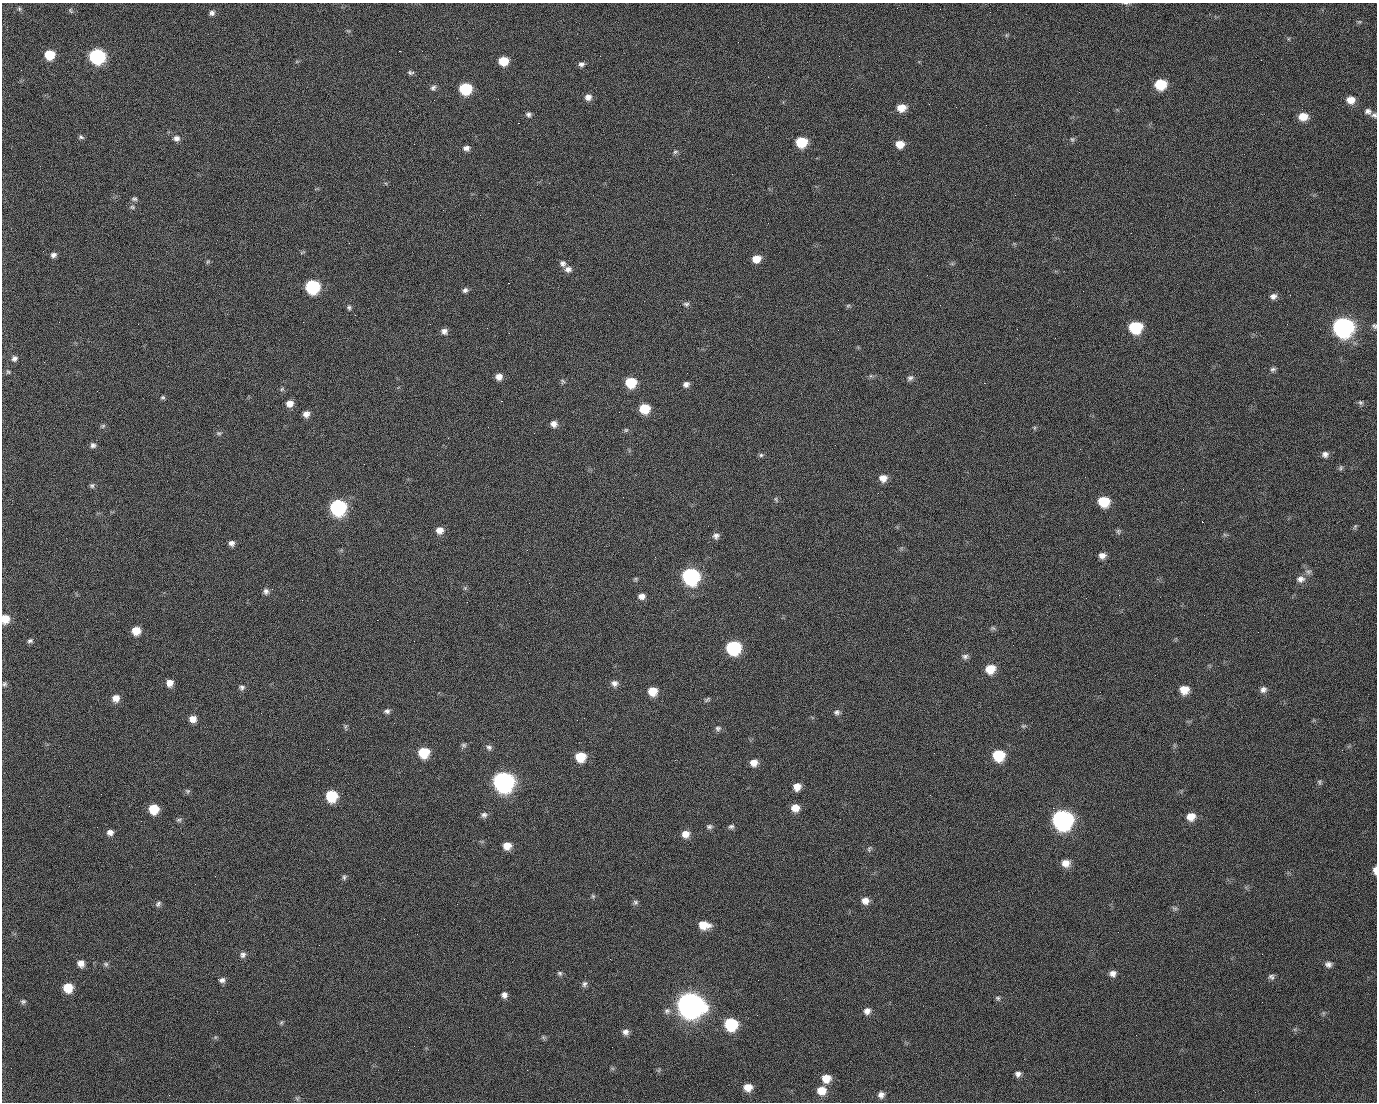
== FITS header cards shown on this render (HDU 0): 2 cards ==
NAXIS1  =                 1375 / length of data axis 1
NAXIS2  =                 1100 / length of data axis 2

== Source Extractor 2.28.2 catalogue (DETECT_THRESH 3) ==
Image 1375 x 1100 px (HDU 0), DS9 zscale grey, 1 PNG px = 1 image px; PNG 1379 x 1104 px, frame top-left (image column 1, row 1100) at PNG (2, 3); no overlay
Background 1550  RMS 34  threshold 103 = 3 sigma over >= 5 px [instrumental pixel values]
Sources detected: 206; all 206 listed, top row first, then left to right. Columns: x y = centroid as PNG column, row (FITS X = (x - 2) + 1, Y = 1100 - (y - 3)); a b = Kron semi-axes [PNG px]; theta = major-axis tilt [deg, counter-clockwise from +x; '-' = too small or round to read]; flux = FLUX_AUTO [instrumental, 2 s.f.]
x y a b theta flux
1126 3 8 4 -9 3.6e+03
19 9 6 5 - 3.5e+03
71 12 4 3 - 6.4e+03
990 12 2 2 - 2.0e+03
212 13 7 6 - 7.8e+03
1359 22 6 3 18 2.8e+03
399 51 2 2 - 2.6e+04
50 55 8 7 - 6.6e+04
97 56 9 8 - 4.4e+05
839 56 2 2 - 9.9e+02
503 61 7 7 - 5.2e+04
581 64 8 6 12 7.1e+03
410 73 8 5 -6 5.4e+03
1160 84 8 7 - 9.3e+04
433 88 8 7 - 7.2e+03
465 89 8 7 - 1.5e+05
588 97 8 7 - 1.3e+04
498 99 2 2 - 1.6e+03
434 100 2 2 - 5.1e+03
1351 100 9 8 - 2.4e+04
929 104 2 2 - 1.2e+03
901 108 9 7 9 3.2e+04
1368 111 9 7 -15 9.9e+03
528 114 7 7 - 6.3e+03
1374 115 8 6 2 6.0e+03
1303 117 9 8 - 3.3e+04
518 123 2 2 - 3.8e+04
81 137 7 6 - 4.9e+03
176 138 9 7 1 1.0e+04
1072 139 7 5 -73 4.4e+03
801 142 8 7 - 8.3e+04
900 144 8 7 - 2.8e+04
466 148 8 6 -3 9.6e+03
675 152 8 5 19 5.1e+03
1015 195 2 2 - 7.6e+03
134 199 8 6 -4 5.2e+03
132 207 8 5 -2 4.6e+03
349 243 2 2 - 9.1e+02
302 252 8 3 14 2.9e+03
53 255 7 6 - 8.0e+03
756 259 8 7 - 2.9e+04
208 261 7 4 58 3.2e+03
563 263 8 7 - 8.8e+03
568 269 9 8 - 1.1e+04
927 275 2 2 - 1.1e+03
508 283 2 2 - 5.7e+04
312 287 8 8 - 2.8e+05
465 290 7 6 - 6.9e+03
1083 291 2 2 - 3.7e+03
1290 295 2 2 - 2.7e+03
1273 296 8 7 - 1.0e+04
686 304 8 6 -14 6.3e+03
848 306 6 5 - 3.7e+03
349 308 6 5 - 4.6e+03
59 322 2 2 - 1.4e+03
1287 324 2 2 - 1.5e+03
1374 326 7 5 -83 4.5e+03
1135 327 9 8 - 1.6e+05
1343 327 10 9 - 1.3e+06
444 331 8 7 - 1.0e+04
14 358 8 7 - 8.3e+03
1273 369 8 6 -1 5.8e+03
8 372 7 5 -37 4.0e+03
871 376 6 4 -17 4.0e+03
499 377 7 7 - 1.5e+04
910 378 9 7 38 7.3e+03
563 381 7 6 - 4.6e+03
631 382 8 8 - 8.3e+04
984 383 2 2 - 2.4e+04
686 384 7 6 - 9.3e+03
282 389 7 4 45 3.6e+03
97 391 2 2 - 1.4e+03
163 397 6 6 - 4.0e+03
501 401 3 2 - 5.9e+04
289 403 7 7 - 1.7e+04
1360 403 7 6 - 4.3e+03
644 409 8 8 - 6.2e+04
306 414 7 6 - 1.3e+04
554 424 8 7 - 1.4e+04
103 426 7 5 22 4.1e+03
1034 428 6 4 89 2.8e+03
626 430 6 5 - 3.9e+03
219 433 7 5 -19 4.5e+03
93 445 7 7 - 7.5e+03
1325 454 7 7 - 9.2e+03
761 455 6 6 - 4.6e+03
1341 468 8 5 75 4.2e+03
883 478 9 8 - 1.9e+04
92 486 7 7 - 5.2e+03
623 497 2 2 - 3.4e+03
776 500 8 4 -64 3.8e+03
1104 501 8 8 - 7.9e+04
338 507 9 9 - 5.0e+05
1202 522 3 2 - 2.6e+03
1355 526 8 4 63 3.9e+03
439 530 8 8 - 1.8e+04
1118 531 7 6 - 4.9e+03
1225 535 7 4 -19 3.4e+03
716 536 9 7 12 9.3e+03
232 543 7 6 - 9.8e+03
1102 556 8 7 - 1.3e+04
1308 572 9 6 -10 7.0e+03
690 576 9 9 - 5.9e+05
635 579 6 5 - 3.3e+03
1300 579 12 9 6 1.4e+04
465 588 5 5 - 3.7e+03
266 591 8 7 - 8.4e+03
642 596 8 7 - 1.2e+04
5 619 8 7 - 3.7e+04
27 619 2 2 - 2.0e+03
377 620 2 2 - 1.3e+04
993 628 8 5 -20 4.6e+03
136 631 8 7 - 3.6e+04
30 641 7 6 - 5.8e+03
414 641 2 2 - 1.0e+03
733 648 9 8 - 2.8e+05
965 656 9 7 -3 7.9e+03
990 669 9 8 - 4.1e+04
170 683 7 7 - 1.7e+04
614 683 9 8 - 1.1e+04
4 684 6 6 - 4.4e+03
242 687 7 7 - 6.7e+03
1184 690 8 8 - 3.4e+04
1263 690 9 7 43 1.0e+04
652 691 8 8 - 4.0e+04
116 698 9 8 - 1.9e+04
707 700 10 4 35 4.3e+03
387 711 8 6 -6 6.7e+03
837 712 8 7 - 7.0e+03
193 719 8 7 - 1.9e+04
1024 726 7 5 19 3.8e+03
345 727 8 4 -85 4.0e+03
718 728 8 7 - 6.6e+03
463 745 8 6 55 5.5e+03
489 747 8 7 - 7.1e+03
424 752 8 8 - 8.4e+04
934 753 3 2 - 2.1e+03
998 756 9 8 - 1.0e+05
580 757 8 8 - 6.2e+04
754 763 8 8 - 1.9e+04
503 782 10 10 - 1.3e+06
1319 782 8 5 -86 4.5e+03
797 787 8 7 - 2.1e+04
187 791 7 5 -21 4.5e+03
101 794 2 2 - 2.7e+03
930 795 2 2 - 9.5e+03
331 796 8 8 - 1.2e+05
795 808 9 8 - 2.5e+04
1053 808 2 2 - 1.8e+04
153 809 8 8 - 6.4e+04
484 815 8 7 - 7.9e+03
1191 817 9 8 - 2.7e+04
179 820 8 5 14 5.1e+03
1062 820 10 10 - 1.3e+06
709 827 8 6 5 6.3e+03
731 827 8 6 13 6.0e+03
110 832 7 7 - 1.1e+04
685 834 9 8 - 2.0e+04
507 846 8 7 - 2.4e+04
869 849 8 5 66 4.3e+03
1066 863 9 8 - 2.2e+04
1375 870 8 4 -90 1.3e+04
215 876 2 2 - 9.1e+02
344 877 8 6 88 5.1e+03
593 896 6 5 - 3.8e+03
865 901 8 8 - 1.7e+04
635 902 7 7 - 5.8e+03
158 904 9 6 47 6.0e+03
457 904 3 2 - 2.0e+03
1175 908 9 4 -21 4.7e+03
229 921 2 2 - 1.1e+03
704 925 11 8 -5 3.7e+04
1118 932 2 2 - 2.9e+03
243 955 8 7 - 8.0e+03
610 959 3 2 - 3.3e+03
81 963 8 7 - 1.6e+04
106 964 7 6 - 5.2e+03
1328 964 8 7 - 9.2e+03
560 973 7 6 - 5.0e+03
1113 973 8 7 - 1.1e+04
1271 977 8 7 - 6.9e+03
222 980 8 6 2 8.4e+03
758 980 2 2 - 1.9e+03
584 984 9 6 70 6.9e+03
68 988 8 8 - 5.2e+04
504 995 7 7 - 1.0e+04
998 998 7 6 - 4.6e+03
23 1001 7 6 - 4.9e+03
690 1005 12 11 - 3.2e+06
667 1011 9 9 - 9.6e+03
867 1011 8 8 - 1.2e+04
757 1015 2 2 - 1.7e+03
281 1022 7 4 70 3.7e+03
731 1024 9 8 - 1.6e+05
626 1032 8 8 - 1.1e+04
1136 1035 2 2 - 1.0e+03
215 1037 6 4 -72 3.1e+03
543 1037 6 5 - 4.1e+03
659 1070 7 4 71 3.4e+03
1018 1074 7 6 - 8.7e+03
826 1078 9 8 - 3.2e+04
748 1087 8 7 - 2.6e+04
821 1091 9 9 - 3.2e+04
169 1095 2 2 - 6.8e+03
881 1095 8 7 - 1.1e+04
297 1098 7 4 -19 4.1e+03
At the frame edge (FLAGS 8, measured only in part): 5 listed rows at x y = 1126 3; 1374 115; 1374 326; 5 619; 1375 870